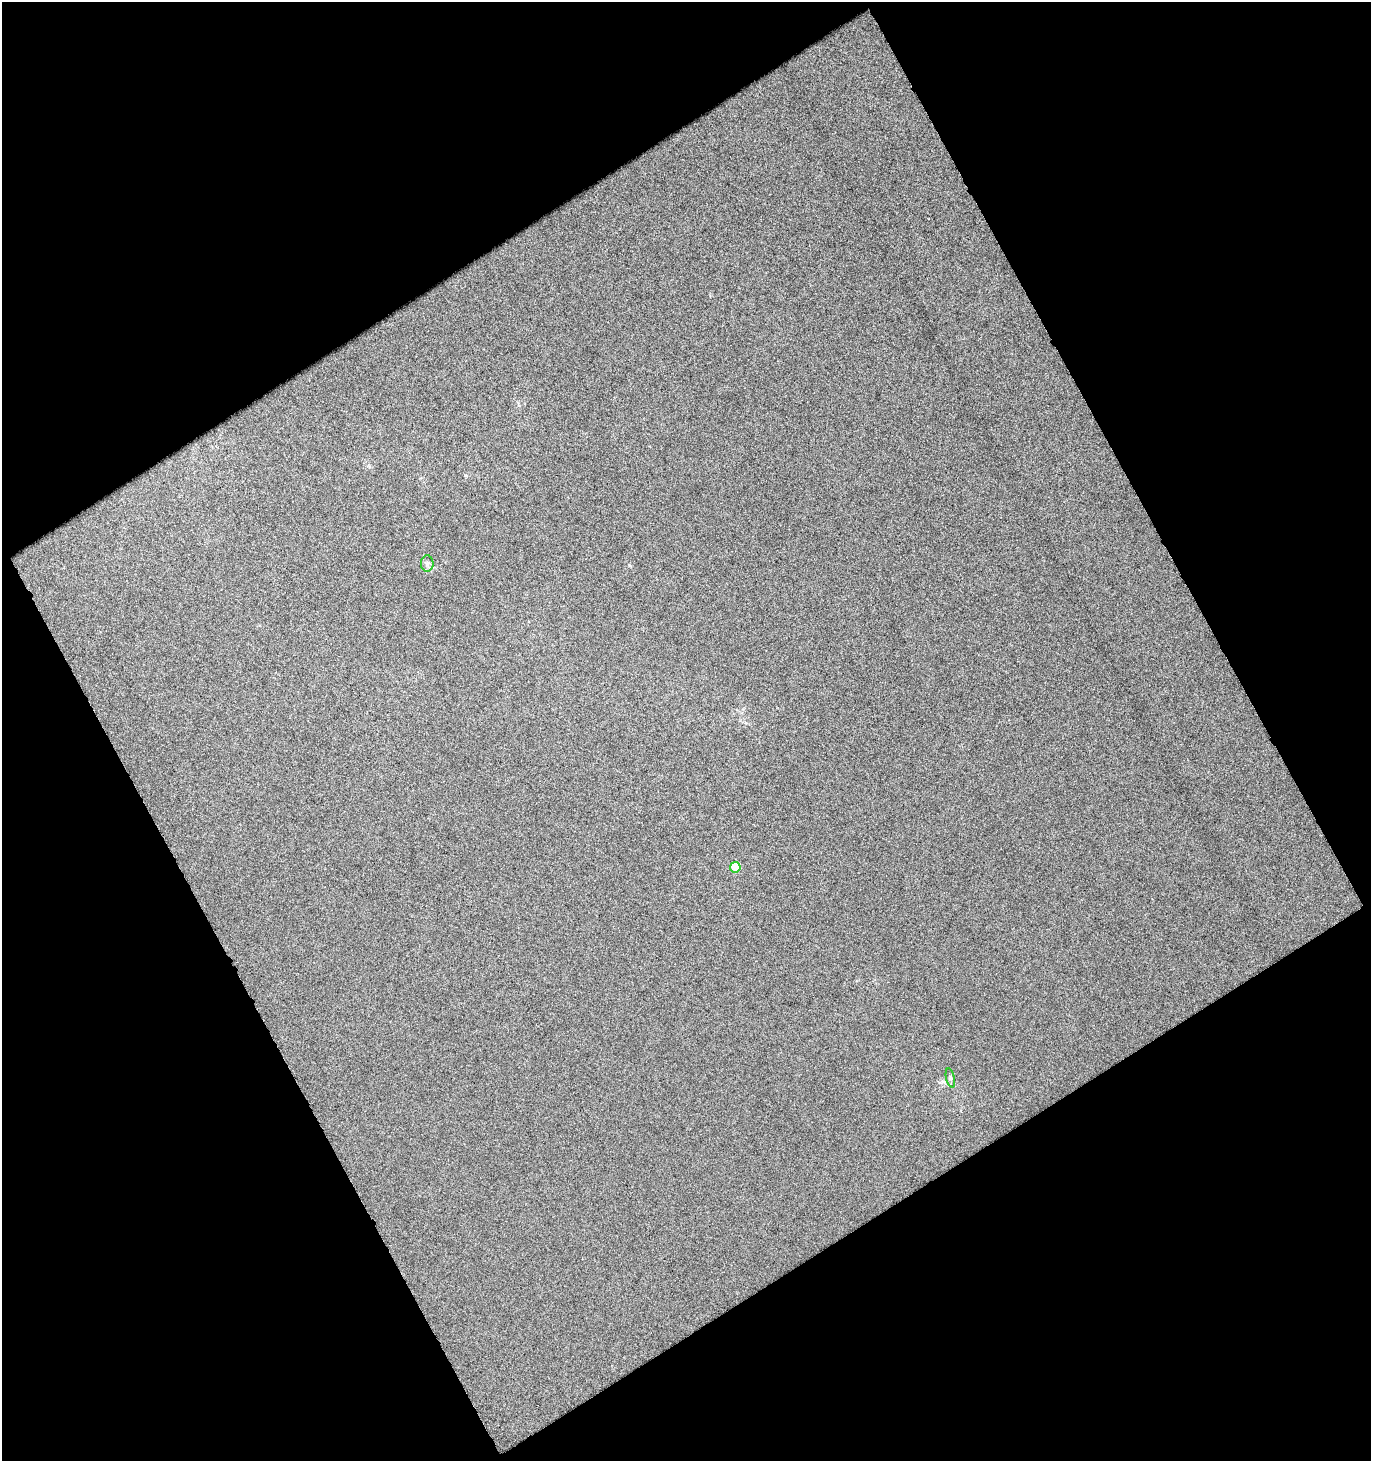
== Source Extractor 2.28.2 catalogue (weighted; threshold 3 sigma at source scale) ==
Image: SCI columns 37-1405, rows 1-1459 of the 1437 x 1459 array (HDU 1 of 3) = the unmasked area's bounding box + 8 px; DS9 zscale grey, full resolution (1 PNG px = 1 image px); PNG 1373 x 1463 px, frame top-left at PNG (2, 2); each listed source drawn as its Kron ellipse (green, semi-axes under 4 px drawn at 4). Shown black and unused: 48% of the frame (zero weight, under 12 of 24 exposures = <1% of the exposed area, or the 3 px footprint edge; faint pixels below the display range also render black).
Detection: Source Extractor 2.28.2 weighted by HDU 2 'WHT'. Background -0.0272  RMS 0.071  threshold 0.291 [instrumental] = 3 sigma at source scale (4.09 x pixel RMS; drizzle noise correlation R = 1.36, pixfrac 0.8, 0.0396/0.0396 arcsec/px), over >= 5 px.
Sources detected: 3; all 3 listed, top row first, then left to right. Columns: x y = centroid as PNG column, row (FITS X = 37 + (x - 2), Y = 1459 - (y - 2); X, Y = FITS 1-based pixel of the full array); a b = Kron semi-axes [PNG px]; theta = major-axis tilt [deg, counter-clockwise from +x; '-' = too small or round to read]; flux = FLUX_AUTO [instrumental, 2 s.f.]
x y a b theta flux
427 564 8 6 90 20
735 867 5 5 - 140
950 1078 10 4 -77 13